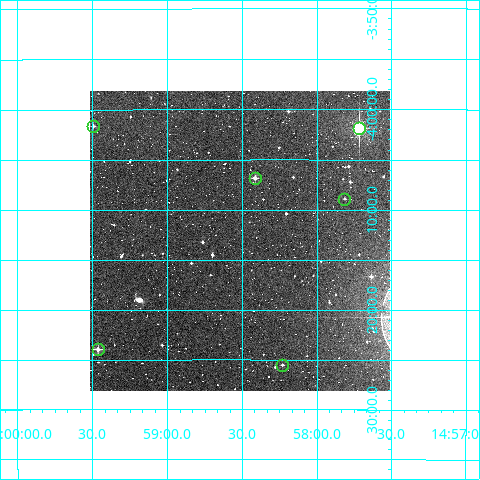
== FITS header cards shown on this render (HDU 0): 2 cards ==
NAXIS1  =                  300
NAXIS2  =                  300

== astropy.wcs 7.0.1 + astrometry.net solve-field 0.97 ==
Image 300 x 300 px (HDU 0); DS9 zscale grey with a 90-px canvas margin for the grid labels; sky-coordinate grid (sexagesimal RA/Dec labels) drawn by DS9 from the SOLVED WCS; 6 Tycho-2 reference stars matched to detected sources circled (green)
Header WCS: RA---TAN/DEC--TAN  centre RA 14:58:31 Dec -04:13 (224.63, -4.22 deg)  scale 6 arcsec/px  FOV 30.0' x 30.0'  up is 0 deg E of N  parity normal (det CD < 0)
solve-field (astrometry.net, Tycho-2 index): VERIFIED the header's WCS against the Tycho-2 star catalogue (verified at 2 index scales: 6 matches each, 0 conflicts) and refined it, rather than solving blind
Solved WCS: RA---TAN-SIP/DEC--TAN-SIP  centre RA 14:58:31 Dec -04:13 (224.63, -4.22 deg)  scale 6 arcsec/px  FOV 30.0' x 30.0'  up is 0 deg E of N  parity normal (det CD < 0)
The solver's refit moves the header's centre by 1.2 arcsec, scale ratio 1.001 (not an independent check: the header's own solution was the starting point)
Tycho-2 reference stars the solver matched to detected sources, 6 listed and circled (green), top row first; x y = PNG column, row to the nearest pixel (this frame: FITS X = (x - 93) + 1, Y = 300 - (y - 91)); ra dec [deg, ICRS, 3 dp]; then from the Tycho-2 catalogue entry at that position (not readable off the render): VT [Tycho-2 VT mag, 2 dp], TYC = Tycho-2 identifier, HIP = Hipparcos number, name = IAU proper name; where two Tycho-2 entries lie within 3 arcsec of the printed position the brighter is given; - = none
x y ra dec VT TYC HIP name
96 126 224.874 -4.027 11.48 4995-161-1 - -
362 128 224.430 -4.032 7.61 4995-101-1 73208 -
258 178 224.604 -4.114 10.55 4995-411-1 - -
347 199 224.454 -4.148 11.95 4995-113-1 - -
101 349 224.866 -4.399 10.35 4995-617-1 - -
285 365 224.558 -4.425 12.03 4995-657-1 - -